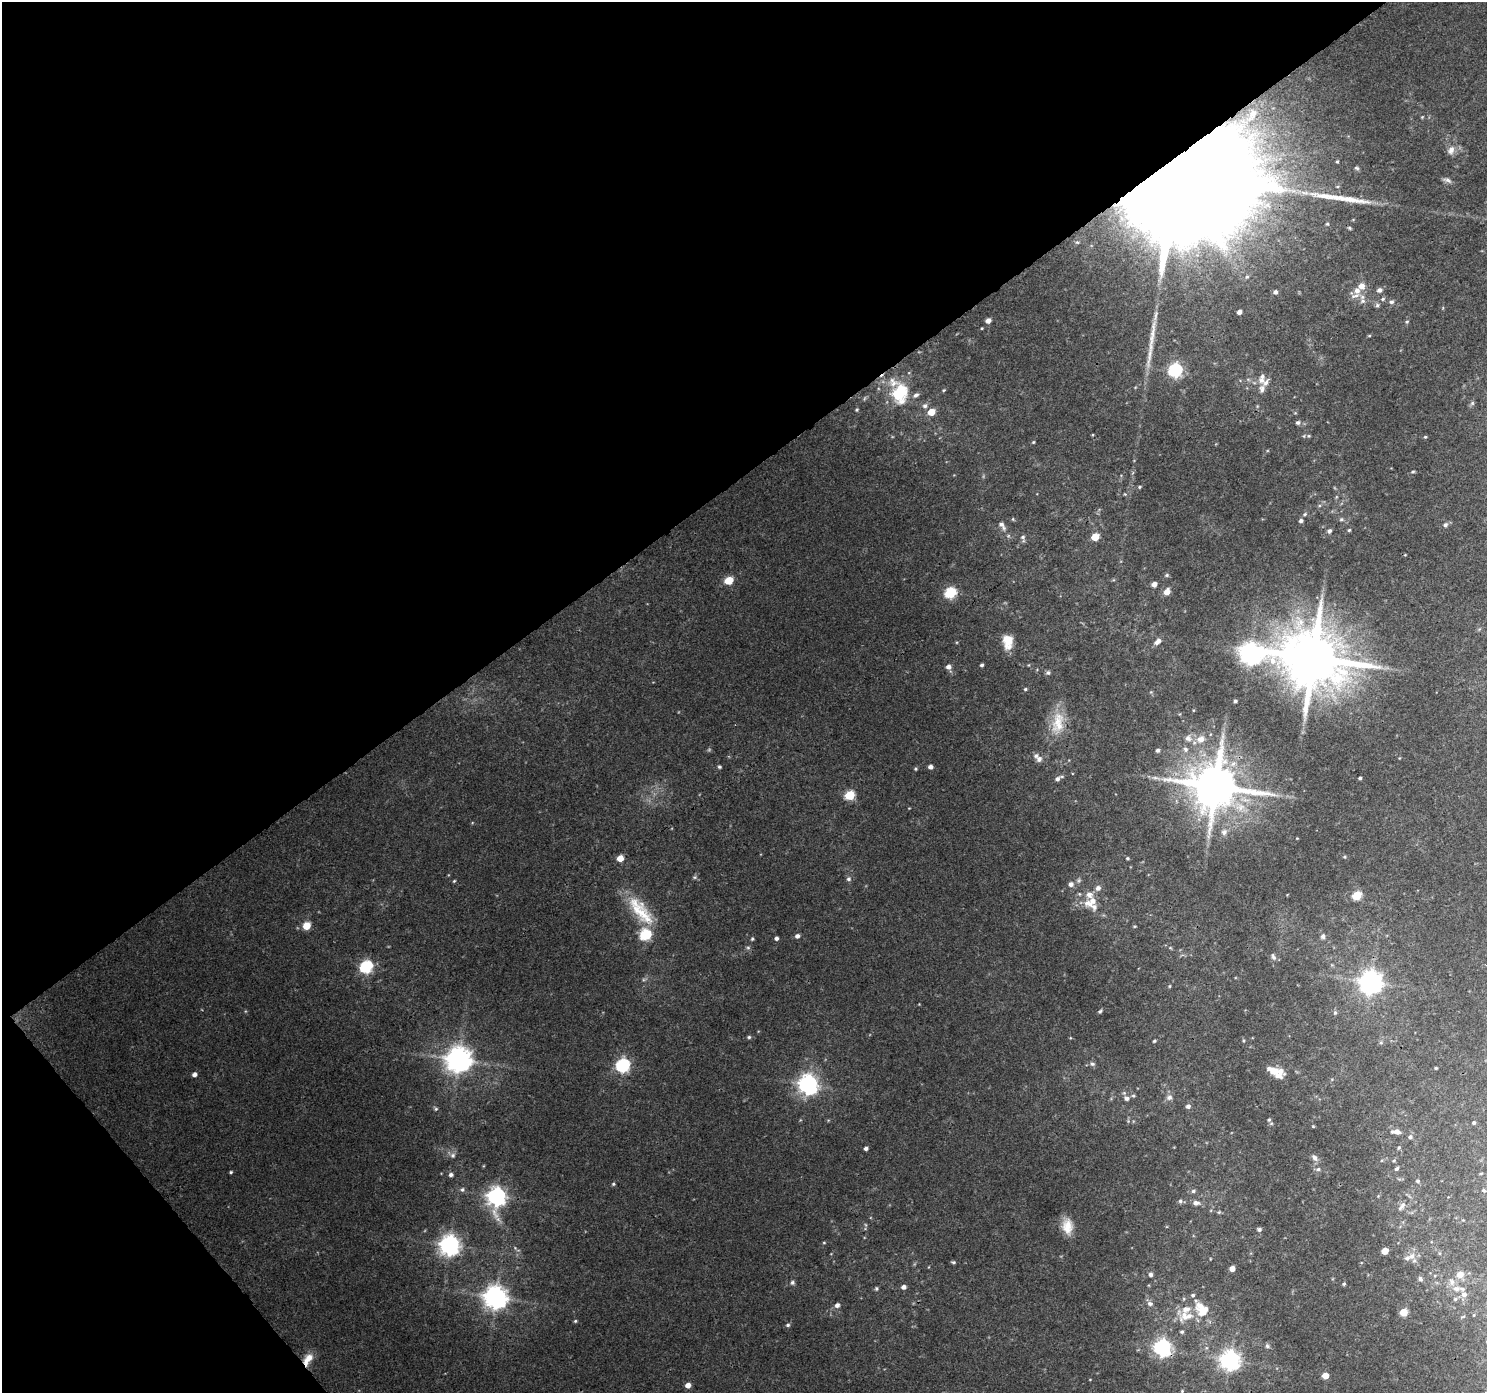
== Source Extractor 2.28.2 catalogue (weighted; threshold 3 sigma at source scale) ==
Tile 5 of 4 x 4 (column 1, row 2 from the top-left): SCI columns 47-1531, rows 2957-4347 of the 6039 x 5976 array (HDU 1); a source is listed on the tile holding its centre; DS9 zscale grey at full resolution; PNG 1489 x 1395 px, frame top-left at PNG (2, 2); no overlay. Shown black and unused: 37% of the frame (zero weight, under 3 of 4 exposures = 5% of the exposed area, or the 3 px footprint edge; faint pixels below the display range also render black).
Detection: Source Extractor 2.28.2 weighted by HDU 2 'WHT'; one run over the whole footprint, this tile lists its part. Background 0.0452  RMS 0.0038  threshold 0.0172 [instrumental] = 3 sigma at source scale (4.5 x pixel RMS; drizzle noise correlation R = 1.50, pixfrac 1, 0.0396/0.0396 arcsec/px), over >= 5 px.
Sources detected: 205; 3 too faint to see at this stretch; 1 inside a brighter object's white glare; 2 long thin detections or spike segments (spike, bleed or trail) — not listed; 20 inside a brighter listed object's ellipse — not listed separately; the other 179 listed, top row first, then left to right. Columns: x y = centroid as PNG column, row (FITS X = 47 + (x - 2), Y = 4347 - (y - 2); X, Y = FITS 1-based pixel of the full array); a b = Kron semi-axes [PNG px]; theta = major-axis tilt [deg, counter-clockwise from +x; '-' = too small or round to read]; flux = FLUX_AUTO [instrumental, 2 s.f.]
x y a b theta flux
1253 114 14 9 65 3.6
1422 117 4 3 - 0.35
1451 150 13 9 63 2.5
1337 161 4 3 - 0.49
1357 168 7 5 -18 0.7
1176 174 73 23 36 45000
1447 180 13 5 -21 1.3
1327 224 5 5 - 0.52
1349 228 5 4 - 0.55
1247 277 6 4 40 0.63
1361 286 7 7 - 3
1379 290 7 6 - 1.6
1275 292 5 4 - 1.2
1355 296 15 6 17 2.5
1383 299 6 4 47 0.68
1363 301 9 7 -16 1.7
1391 302 6 5 - 1
1377 305 6 5 - 0.83
1239 312 4 4 - 1.7
988 320 5 5 - 2
1407 322 5 4 - 0.53
982 328 3 3 - 0.33
1152 334 51 7 81 8.3
1369 336 5 3 - 0.42
1175 370 6 6 - 71
1261 380 10 8 -45 2.5
944 390 4 4 - 0.41
900 393 25 18 84 17
1472 403 6 5 - 0.69
925 406 7 6 - 1.3
857 410 5 4 - 0.47
931 412 5 5 - 7
1298 423 7 6 - 0.98
1309 436 5 4 - 0.52
1425 437 4 4 - 0.48
1033 442 4 4 - 0.4
1413 472 5 4 - 0.54
1139 487 4 3 - 0.5
1305 514 7 5 18 0.71
1013 519 5 4 - 0.45
1341 519 7 5 2 0.78
1301 521 5 4 - 1.1
1002 525 14 6 -57 2.1
1445 525 6 6 - 1.2
1349 530 4 4 - 0.51
1329 531 6 6 - 1
1023 537 7 6 - 1
1095 537 5 5 - 10
1167 575 6 5 - 0.67
729 580 5 5 - 14
1154 584 5 4 - 2.6
1167 592 6 5 - 3.5
950 593 6 5 - 36
1008 641 16 10 -88 6.3
1157 641 9 5 38 2.4
1251 654 11 8 3 290
1313 658 17 16 - 3500
982 665 4 3 - 0.77
948 667 6 5 - 1.9
1048 673 6 6 - 0.84
1025 689 4 4 - 0.52
1151 692 5 5 - 0.47
1235 701 3 3 - 0.82
1058 723 33 16 83 10
1188 738 10 8 -31 2.5
1201 739 9 8 - 3.6
1186 749 7 7 - 1.3
1158 750 5 5 - 0.98
1039 759 7 7 - 1.5
719 767 5 4 - 0.56
930 767 5 4 - 1.6
915 769 5 4 - 0.49
1360 778 3 3 - 0.67
1057 779 6 5 - 1.2
1216 786 14 13 - 2100
849 795 6 5 - 19
1224 832 8 8 - 1.9
1297 838 4 2 - 0.26
1345 857 5 4 - 0.52
620 858 5 4 - 5.3
1127 858 4 4 - 0.54
694 877 6 5 - 0.67
849 879 6 6 - 1
454 881 5 3 - 0.39
1071 884 6 5 - 1.7
1357 895 5 5 - 19
1091 902 20 11 30 5.9
641 911 46 16 -52 16
306 926 5 5 - 8.7
1135 926 5 3 - 0.35
645 935 6 6 - 33
797 936 5 5 - 1.4
1323 937 8 6 -88 1.2
776 938 4 4 - 1.1
752 939 4 4 - 0.54
748 948 6 4 0 0.62
1273 957 10 6 -68 1.2
366 967 6 6 - 50
1371 982 8 8 - 330
1169 986 4 4 - 0.4
919 1004 3 3 - 0.23
1100 1011 5 4 - 0.6
1335 1013 6 5 - 0.66
749 1037 5 4 - 0.64
1243 1040 5 3 - 0.43
1154 1041 4 3 - 0.55
459 1060 8 8 - 470
1092 1064 8 6 -17 1
623 1065 6 6 - 74
1436 1068 3 3 - 0.37
1275 1071 17 8 -49 5.4
194 1074 5 4 - 1.6
808 1084 7 7 - 220
1133 1096 5 5 - 0.58
1169 1097 9 7 31 1.5
1127 1098 7 5 -11 1.3
1188 1106 5 5 - 1.3
436 1109 5 4 - 0.53
1269 1120 7 6 - 0.86
1474 1123 4 4 - 0.69
1313 1126 4 3 - 0.39
1396 1132 11 5 -2 2.6
1410 1137 6 5 - 1
866 1148 4 3 - 1.1
1399 1148 6 4 68 0.51
453 1155 8 8 - 1.4
1315 1158 9 7 -45 1.8
1394 1161 5 4 - 0.49
1318 1169 7 5 2 0.97
1397 1169 5 4 - 0.81
231 1172 4 3 - 0.5
1481 1173 5 3 - 0.33
451 1175 5 5 - 1.2
1418 1181 5 5 - 0.72
613 1184 5 4 - 0.52
462 1189 6 6 - 0.89
1484 1190 5 4 - 0.6
1193 1191 6 5 - 0.79
497 1196 8 7 - 190
1378 1196 4 4 - 0.33
1180 1201 6 5 - 0.84
1196 1203 8 6 -2 1.8
1402 1206 12 6 53 1.7
1219 1212 5 3 - 0.4
1067 1226 21 13 -83 6.3
1259 1229 5 4 - 1
824 1242 5 3 - 0.36
450 1245 8 7 - 250
515 1248 5 5 - 0.53
1385 1251 5 5 - 5.8
1412 1256 11 9 37 2.8
953 1262 6 4 -9 0.63
1232 1269 4 4 - 3.1
1150 1274 5 4 - 1.2
1460 1274 6 6 - 4.5
1420 1279 6 5 - 1
792 1283 6 6 - 0.84
1344 1284 4 4 - 0.61
904 1287 5 4 - 1.6
876 1288 5 5 - 0.59
1456 1288 11 8 -3 2.5
496 1297 8 8 - 360
1455 1299 6 5 - 0.77
1150 1303 8 7 - 1.4
837 1305 5 5 - 1.6
1186 1309 27 11 32 6.4
1203 1311 14 12 23 7.1
1404 1312 5 5 - 11
1474 1315 4 3 - 0.28
575 1321 4 4 - 0.45
788 1325 6 5 - 0.76
1182 1332 5 4 - 0.63
1267 1346 6 5 - 0.92
1162 1347 7 7 - 150
308 1359 17 9 60 4.7
1230 1360 7 7 - 220
1325 1376 5 5 - 5.4
688 1385 5 5 - 2.6
1182 1391 5 4 - 0.44
Overlapping masked pixels (flux is a lower limit): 4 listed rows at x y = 1176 174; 1216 786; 1162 1347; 308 1359